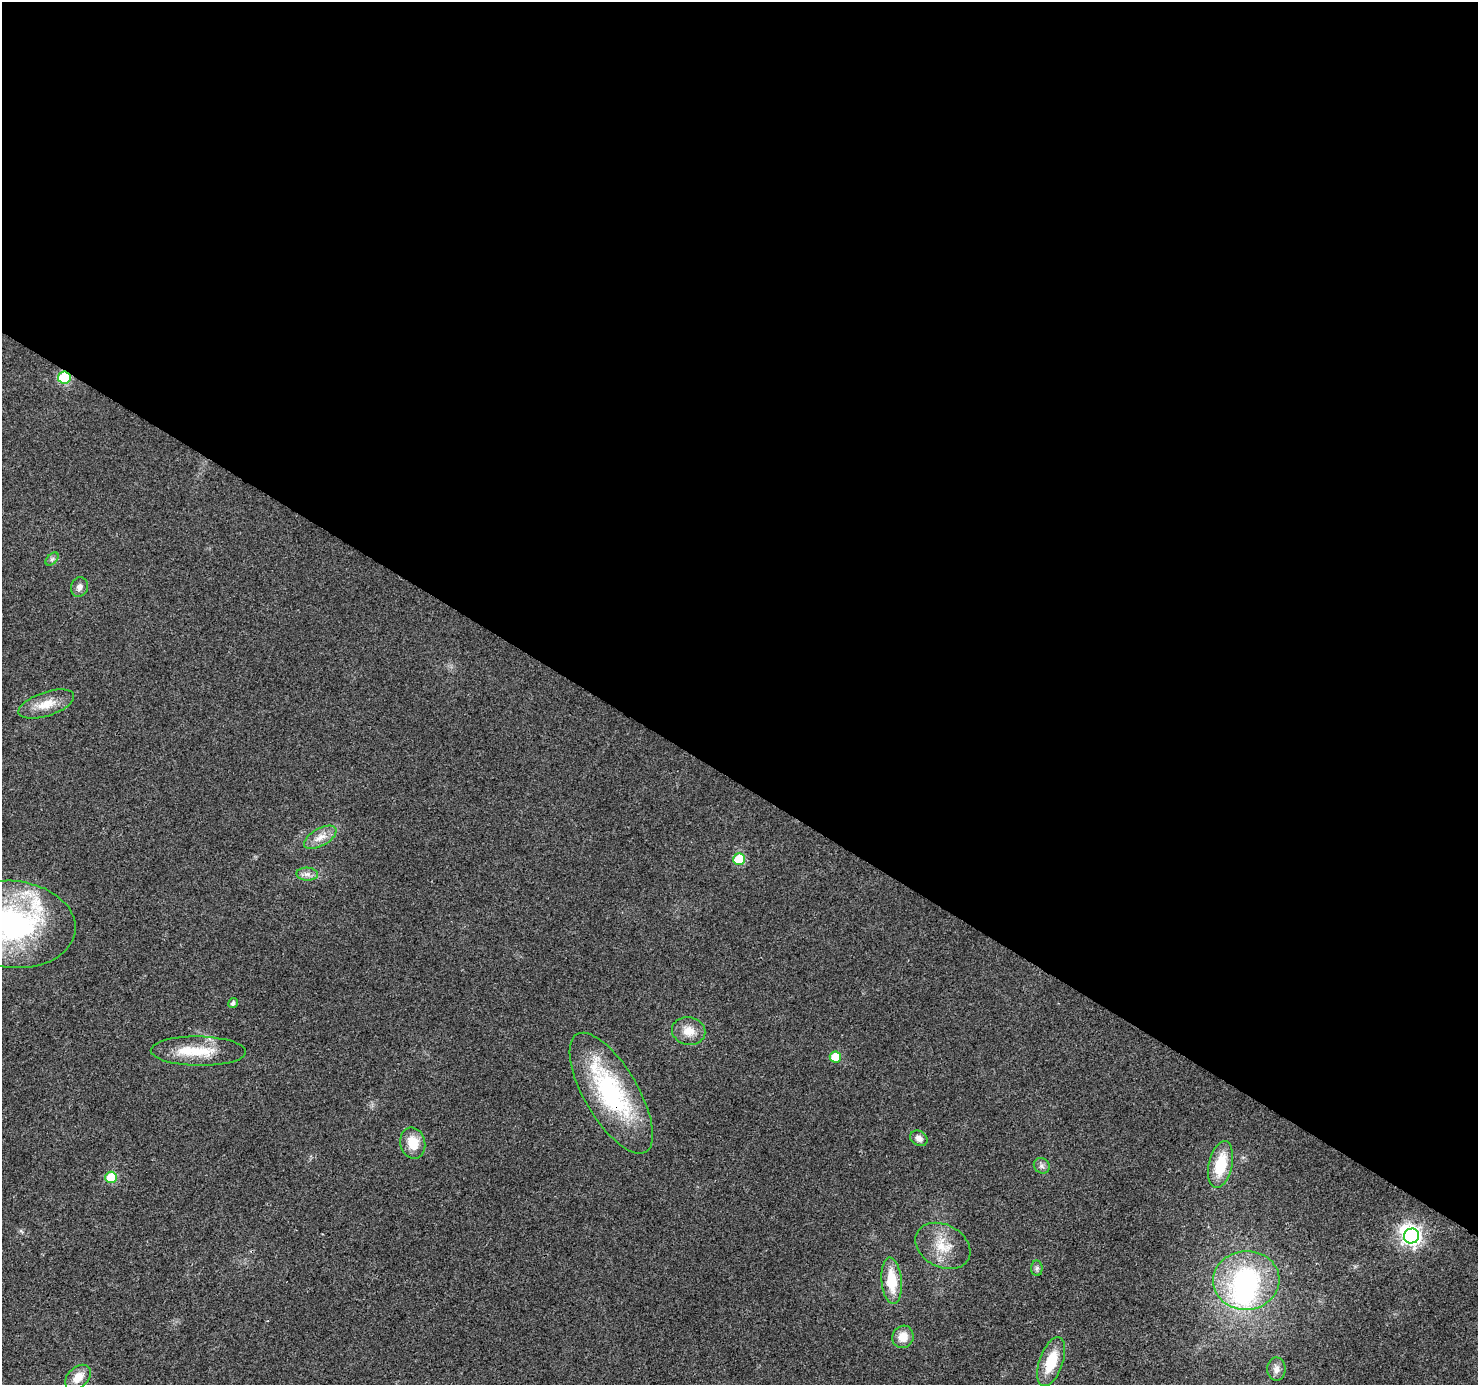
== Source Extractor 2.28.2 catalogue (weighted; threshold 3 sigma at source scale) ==
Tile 3 of 4 x 4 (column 3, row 1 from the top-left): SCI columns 2953-4428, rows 4336-5718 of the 5910 x 5972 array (HDU 1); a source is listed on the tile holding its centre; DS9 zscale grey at full resolution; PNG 1480 x 1387 px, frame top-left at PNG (2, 2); each listed source drawn as its Kron ellipse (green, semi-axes under 4 px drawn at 4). Shown black and unused: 57% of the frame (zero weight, under 2 of 3 exposures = <1% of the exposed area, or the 3 px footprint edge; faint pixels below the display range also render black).
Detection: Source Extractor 2.28.2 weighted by HDU 2 'WHT'; one run over the whole footprint, this tile lists its part. Background 0.0265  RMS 0.0062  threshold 0.0279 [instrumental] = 3 sigma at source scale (4.5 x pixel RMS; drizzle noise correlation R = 1.50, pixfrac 1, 0.0396/0.0396 arcsec/px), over >= 5 px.
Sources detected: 31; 2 inside a brighter object's white glare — neither listed nor drawn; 2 inside a brighter listed object's ellipse — not listed separately; the other 27 listed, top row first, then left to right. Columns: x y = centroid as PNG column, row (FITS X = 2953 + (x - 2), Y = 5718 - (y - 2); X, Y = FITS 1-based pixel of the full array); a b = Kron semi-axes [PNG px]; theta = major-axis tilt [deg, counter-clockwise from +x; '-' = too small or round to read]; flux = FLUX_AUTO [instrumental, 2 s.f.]
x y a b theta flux
64 378 6 6 - 53
52 559 8 4 45 1.4
79 587 10 8 71 3.1
46 704 29 12 18 11
320 837 18 8 30 6.3
739 859 6 6 - 35
307 874 11 6 -2 3
12 924 63 43 -6 130
233 1003 5 5 - 1.9
689 1031 17 13 -11 8.5
198 1051 47 14 -1 21
835 1057 5 5 - 18
611 1093 68 27 -60 85
919 1138 9 7 -31 3.4
413 1143 16 12 -76 12
1221 1165 24 11 77 21
1042 1166 8 7 - 2.2
111 1177 6 5 - 33
1411 1236 8 7 - 230
943 1246 29 21 -28 17
1037 1268 8 5 -84 1.5
1246 1280 33 29 3 84
892 1281 23 10 -85 18
903 1337 11 10 - 8.4
1051 1362 26 12 70 19
1276 1369 11 9 90 3.6
78 1377 15 10 43 8.4
Overlapping masked pixels (flux is a lower limit): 2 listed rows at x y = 64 378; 611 1093
Isophote crosses this tile's border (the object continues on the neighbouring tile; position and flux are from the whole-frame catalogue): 1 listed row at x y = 12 924